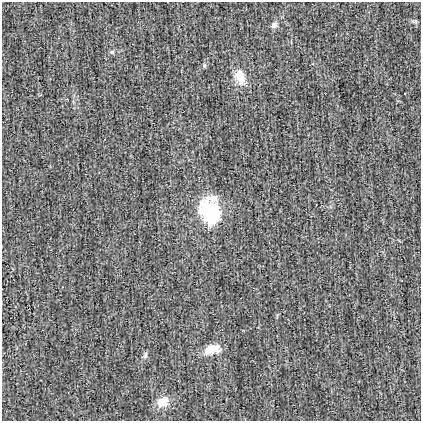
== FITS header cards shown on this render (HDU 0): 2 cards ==
NAXIS1  =                  419
NAXIS2  =                  419

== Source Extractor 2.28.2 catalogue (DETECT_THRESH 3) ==
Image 419 x 419 px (HDU 0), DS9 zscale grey, 1 PNG px = 1 image px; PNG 423 x 423 px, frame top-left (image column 1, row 419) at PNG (2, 2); no overlay
Background -4.40e-04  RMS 0.024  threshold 0.0734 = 3 sigma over >= 5 px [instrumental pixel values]
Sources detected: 9; all 9 listed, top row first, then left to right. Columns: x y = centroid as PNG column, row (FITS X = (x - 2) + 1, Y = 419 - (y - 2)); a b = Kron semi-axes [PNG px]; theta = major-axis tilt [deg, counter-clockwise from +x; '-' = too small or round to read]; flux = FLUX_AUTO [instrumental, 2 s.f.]
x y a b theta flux
414 21 10 4 -5 3.3
274 25 8 6 24 6.6
112 52 6 5 - 3.2
204 66 6 4 -90 2.5
240 76 20 11 -75 26
210 211 32 23 -75 97
212 349 19 11 9 24
145 355 10 5 72 4.1
162 402 15 11 34 28